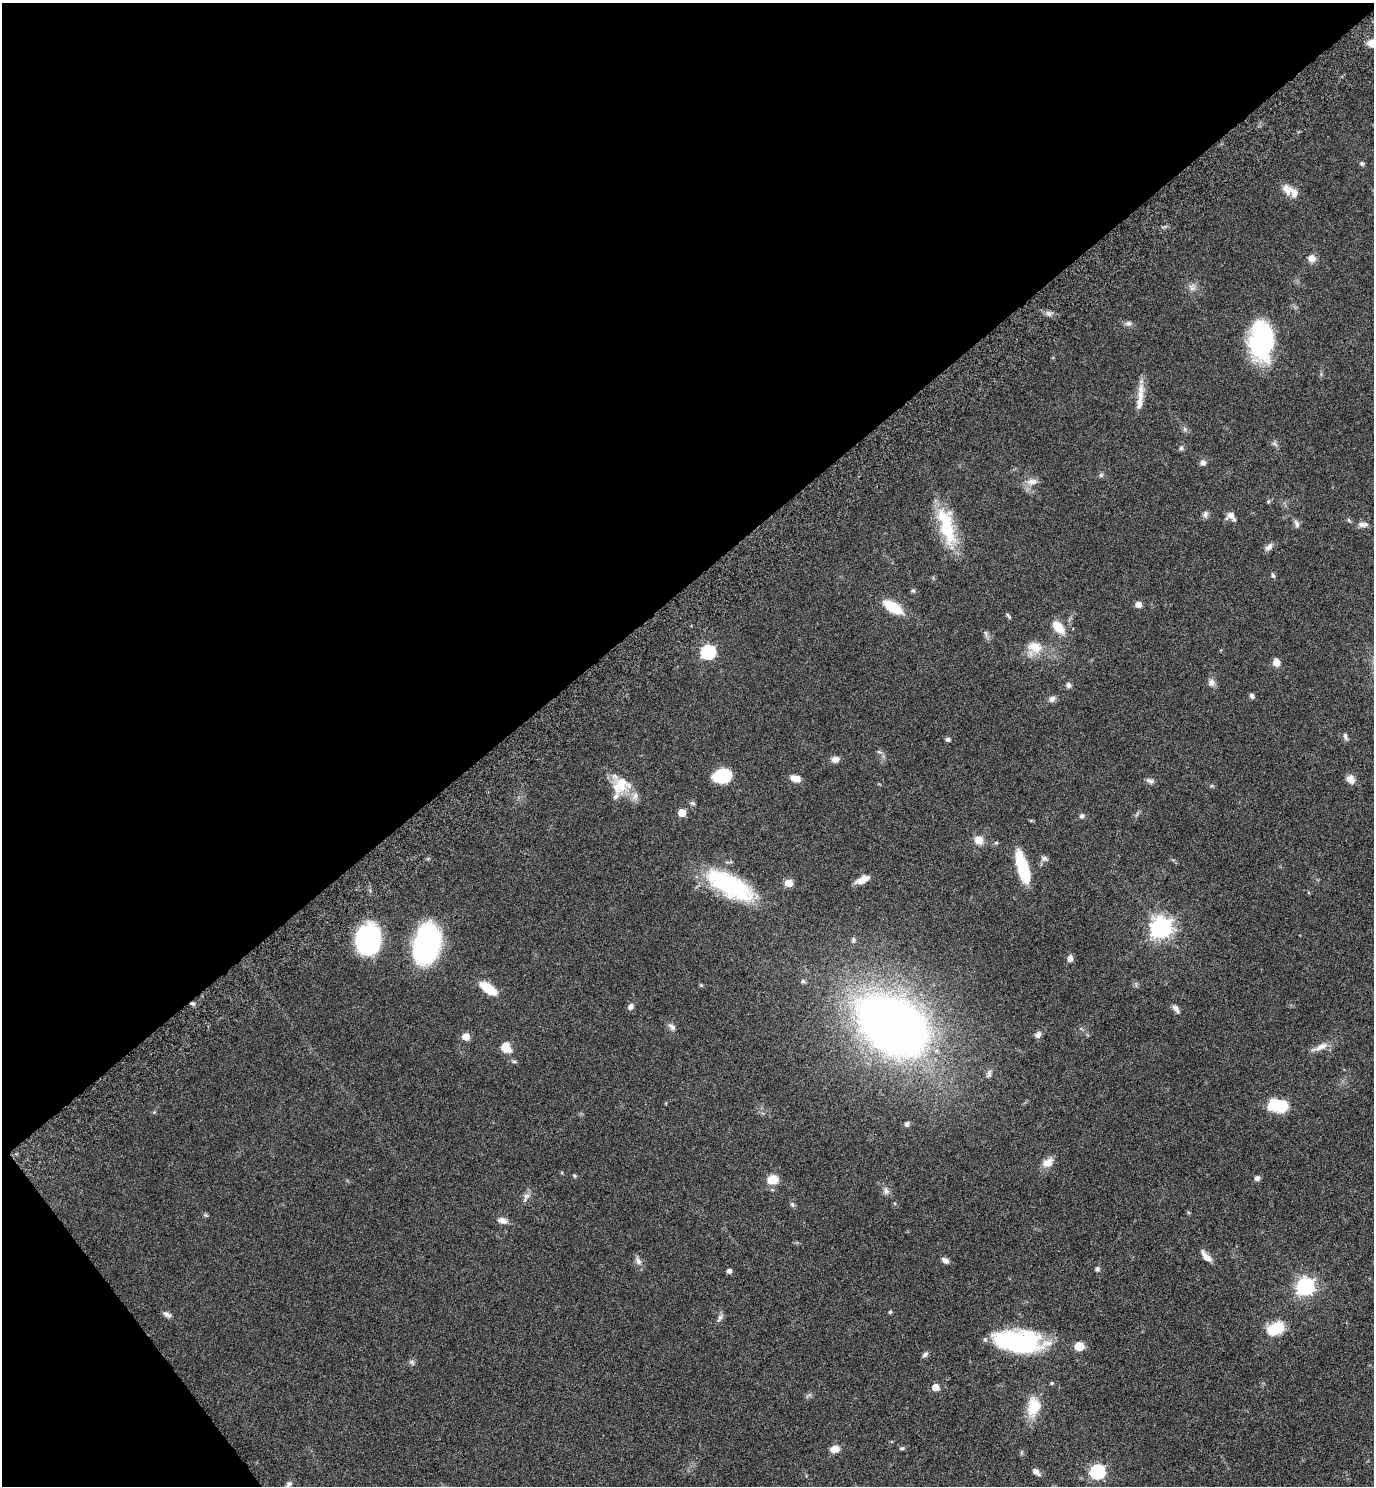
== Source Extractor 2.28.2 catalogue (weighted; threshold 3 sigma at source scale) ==
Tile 5 of 4 x 4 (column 1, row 2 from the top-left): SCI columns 194-1565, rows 3019-4502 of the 6015 x 6033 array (HDU 1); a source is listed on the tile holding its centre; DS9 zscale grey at full resolution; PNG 1376 x 1488 px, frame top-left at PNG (2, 3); no overlay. Shown black and unused: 41% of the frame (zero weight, under 6 of 11 exposures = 3% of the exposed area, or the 3 px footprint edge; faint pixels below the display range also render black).
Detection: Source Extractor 2.28.2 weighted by HDU 2 'WHT'; one run over the whole footprint, this tile lists its part. Background 0.0415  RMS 0.0035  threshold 0.0142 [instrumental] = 3 sigma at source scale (4.09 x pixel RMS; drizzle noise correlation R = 1.36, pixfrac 0.8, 0.05/0.05 arcsec/px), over >= 5 px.
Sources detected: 109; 1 inside a brighter object's white glare — not listed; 7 inside a brighter listed object's ellipse — not listed separately; the other 101 listed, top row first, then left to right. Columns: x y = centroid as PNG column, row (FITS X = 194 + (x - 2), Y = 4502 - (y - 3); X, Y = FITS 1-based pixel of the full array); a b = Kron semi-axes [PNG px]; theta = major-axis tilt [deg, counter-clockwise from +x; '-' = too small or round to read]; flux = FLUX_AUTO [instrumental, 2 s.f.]
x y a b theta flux
1373 43 9 7 18 4
1362 164 6 6 - 0.54
1290 189 17 9 49 2.1
1312 258 9 8 - 2
1192 288 9 7 0 1.2
1128 323 9 7 3 0.98
1261 341 36 21 89 38
1140 396 21 9 87 3.7
1275 444 8 4 -45 0.67
1181 448 6 5 - 0.65
1203 463 6 6 - 1.3
1101 475 6 5 - 0.57
1032 482 14 8 5 2.2
1268 501 6 4 69 0.43
1205 514 10 6 77 0.9
1231 515 10 9 - 1.8
1297 524 11 6 -71 0.99
1362 524 11 7 -21 1.3
947 530 41 19 -68 15
1269 547 10 7 43 1.4
1273 575 6 5 - 0.58
913 591 6 5 - 0.49
1138 605 5 5 - 2.5
893 607 16 8 -31 12
1009 616 9 3 -53 0.48
1058 627 16 9 -48 5.1
986 633 9 4 -76 0.63
1035 647 18 12 -20 5.1
708 652 7 6 - 45
1276 662 9 7 -68 2
1211 682 11 7 -89 1.4
1068 685 7 6 - 0.97
1252 696 6 5 - 0.81
1052 699 8 6 39 1.2
1345 736 10 5 -76 0.76
948 739 5 5 - 0.86
835 759 8 7 - 1.8
722 776 14 11 13 16
795 778 10 7 -12 2.6
1350 780 10 8 -53 2.2
1150 781 11 5 -18 0.9
621 784 23 16 87 6.7
635 796 11 8 82 1.6
682 813 5 5 - 5.8
1082 816 6 6 - 0.69
979 840 9 8 - 3.4
996 843 6 4 19 0.37
1045 858 8 7 - 1
1023 868 31 9 -73 16
862 880 14 6 27 3.5
788 883 5 5 - 6.4
730 885 57 21 -29 30
1161 928 8 7 - 180
368 939 26 22 81 35
853 940 7 5 78 0.54
426 945 29 17 78 80
1070 958 8 6 82 1.4
803 981 6 6 - 0.56
488 988 18 8 -34 7.7
192 1004 7 3 -9 0.51
630 1007 9 6 65 1.1
1176 1008 12 5 -54 1.3
672 1027 12 6 -38 1
897 1029 33 29 -3 280
1038 1035 9 7 53 1.1
466 1037 5 5 - 4.5
1320 1047 26 7 23 2.7
506 1048 15 11 -47 3.6
989 1073 11 6 79 0.93
1277 1105 17 10 -6 15
907 1124 6 5 - 0.78
1048 1162 15 10 36 2.6
574 1176 6 3 -45 0.37
1257 1178 7 6 - 0.95
772 1180 10 8 8 5.2
886 1190 11 6 -76 1.2
526 1196 9 6 15 1.1
792 1205 7 5 -57 0.61
502 1220 11 7 -17 1.8
1206 1257 16 6 -48 2.4
945 1260 8 5 -32 1.3
638 1261 11 6 -57 1.3
1097 1269 6 5 - 0.72
729 1271 4 4 - 1.2
1305 1287 7 7 - 110
890 1312 5 4 - 0.41
167 1314 11 6 -30 1.1
720 1318 11 5 60 0.93
1275 1329 18 11 29 9.1
1018 1341 52 23 -5 36
1079 1346 9 8 - 3.5
925 1354 9 5 38 0.79
412 1362 7 4 -71 0.57
1052 1383 4 4 - 0.4
935 1387 5 5 - 4.1
1033 1406 25 16 82 7.1
902 1448 7 4 10 0.54
835 1449 11 8 17 2.3
1036 1472 9 5 -41 1.6
1097 1472 7 6 - 50
289 1484 9 6 36 0.89
Overlapping masked pixels (flux is a lower limit): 1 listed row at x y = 192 1004
Isophote crosses this tile's border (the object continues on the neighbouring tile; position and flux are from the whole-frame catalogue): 1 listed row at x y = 1373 43